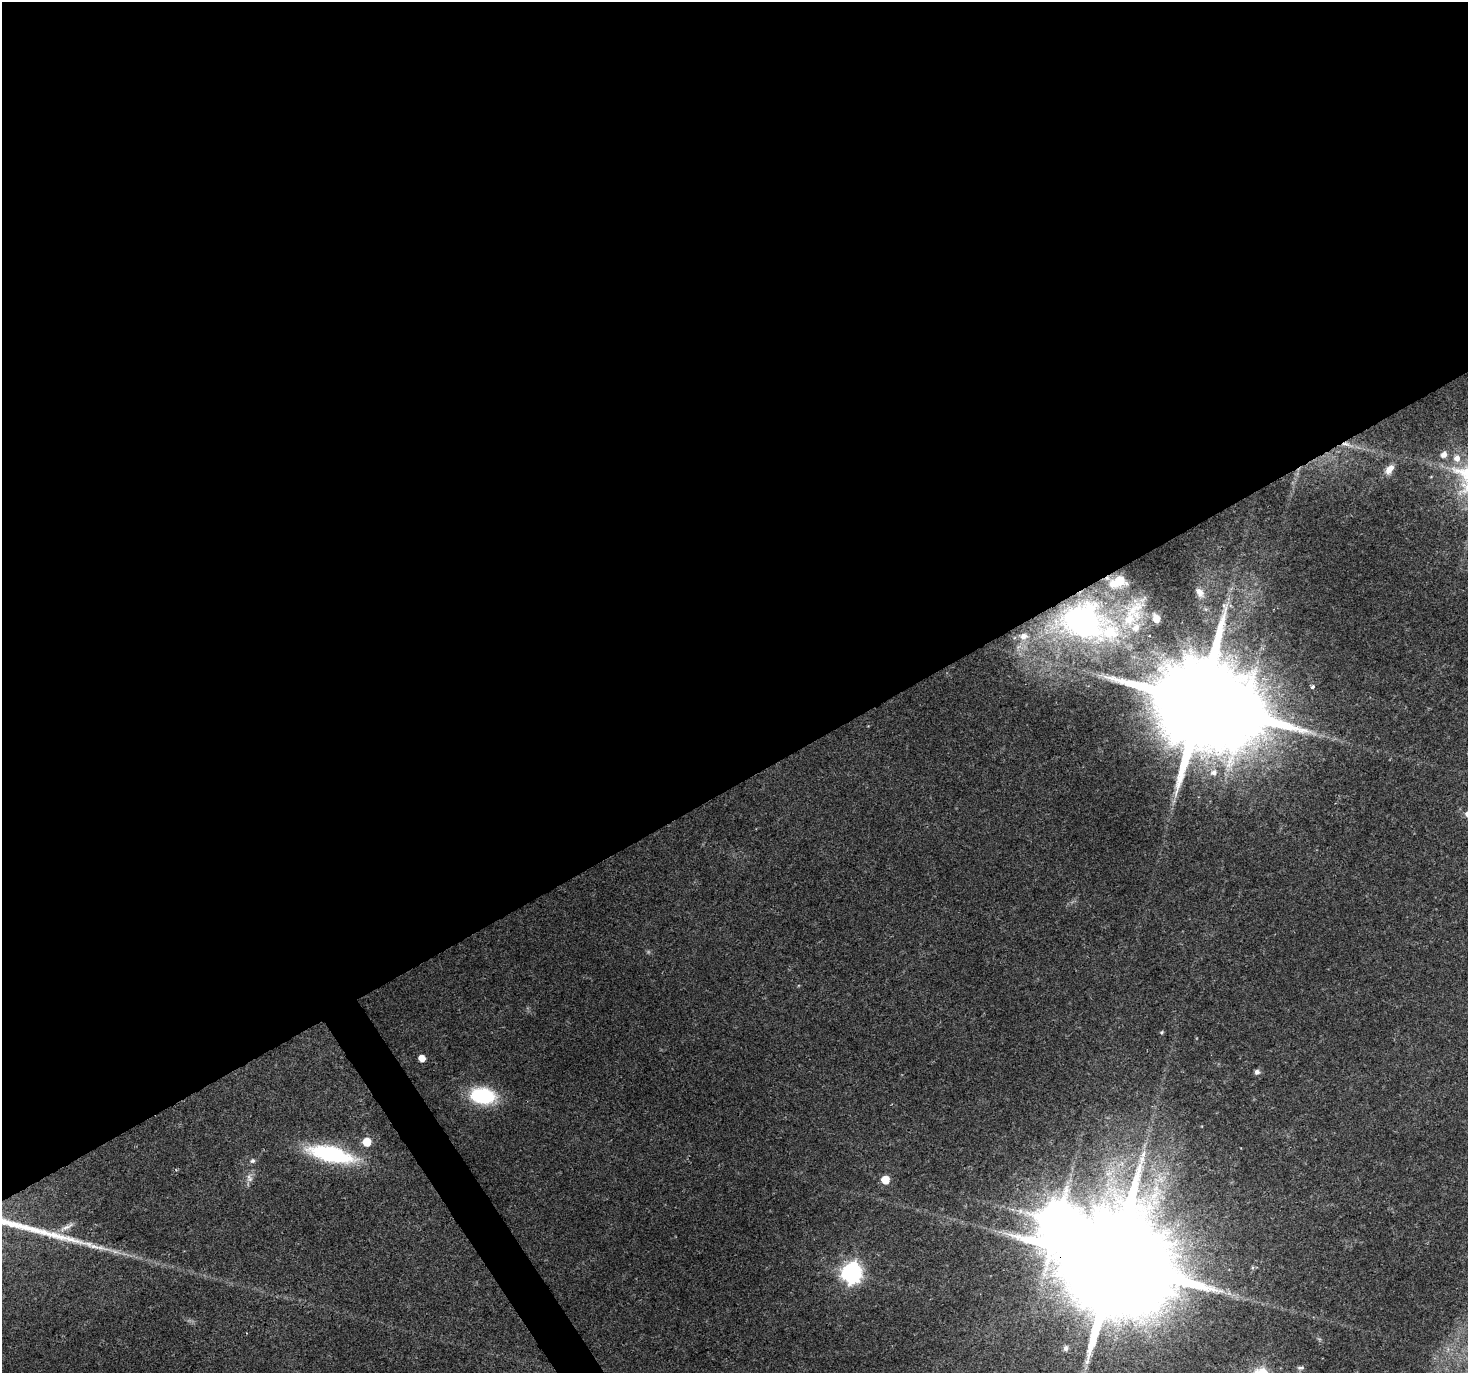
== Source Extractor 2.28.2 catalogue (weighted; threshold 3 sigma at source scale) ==
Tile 2 of 4 x 4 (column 2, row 1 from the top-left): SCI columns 1467-2932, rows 4227-5597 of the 5868 x 5773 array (HDU 1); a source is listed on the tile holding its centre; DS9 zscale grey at full resolution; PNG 1470 x 1375 px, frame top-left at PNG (2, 2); no overlay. Shown black and unused: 58% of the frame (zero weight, under 2 of 3 exposures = <1% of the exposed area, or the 3 px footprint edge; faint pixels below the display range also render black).
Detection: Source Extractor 2.28.2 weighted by HDU 2 'WHT'; one run over the whole footprint, this tile lists its part. Background 0.0676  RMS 0.0065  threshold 0.0292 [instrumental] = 3 sigma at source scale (4.5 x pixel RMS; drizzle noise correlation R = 1.50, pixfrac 1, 0.0396/0.0396 arcsec/px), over >= 5 px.
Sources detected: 36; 4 inside a brighter object's white glare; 1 cosmic-ray / hot-pixel residue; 1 long thin detection or spike segment (spike, bleed or trail) — not listed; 2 inside a brighter listed object's ellipse — not listed separately; the other 28 listed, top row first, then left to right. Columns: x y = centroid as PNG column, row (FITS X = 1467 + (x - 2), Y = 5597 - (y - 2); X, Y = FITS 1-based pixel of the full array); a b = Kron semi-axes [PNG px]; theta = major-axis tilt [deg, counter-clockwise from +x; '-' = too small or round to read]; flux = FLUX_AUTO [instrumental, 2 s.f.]
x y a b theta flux
1346 444 14 5 -15 3.8
1444 454 7 6 - 4.4
1457 458 8 8 - 5
1390 469 14 8 54 5.6
1120 580 11 9 -21 5.6
1200 592 10 6 -56 3.3
1134 609 30 10 34 12
1156 619 5 5 - 8.8
1081 621 56 40 -21 140
1136 628 11 9 55 4
1024 636 12 10 16 6.3
1313 687 4 4 - 2.8
1201 702 27 21 38 16000
1214 772 8 8 - 3.3
1162 1032 5 4 - 0.82
422 1058 5 5 - 7.8
1257 1072 7 6 - 2
483 1096 21 13 -10 56
367 1142 6 6 - 16
331 1154 47 15 -13 74
252 1161 7 6 - 1.6
249 1178 12 8 -71 3.5
885 1180 5 5 - 15
67 1227 23 6 28 7.1
1114 1263 38 26 26 25000
852 1273 8 7 - 350
1066 1348 8 7 - 2.4
1300 1368 9 5 2 1.7
Overlapping masked pixels (flux is a lower limit): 3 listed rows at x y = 1346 444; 1081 621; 1114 1263